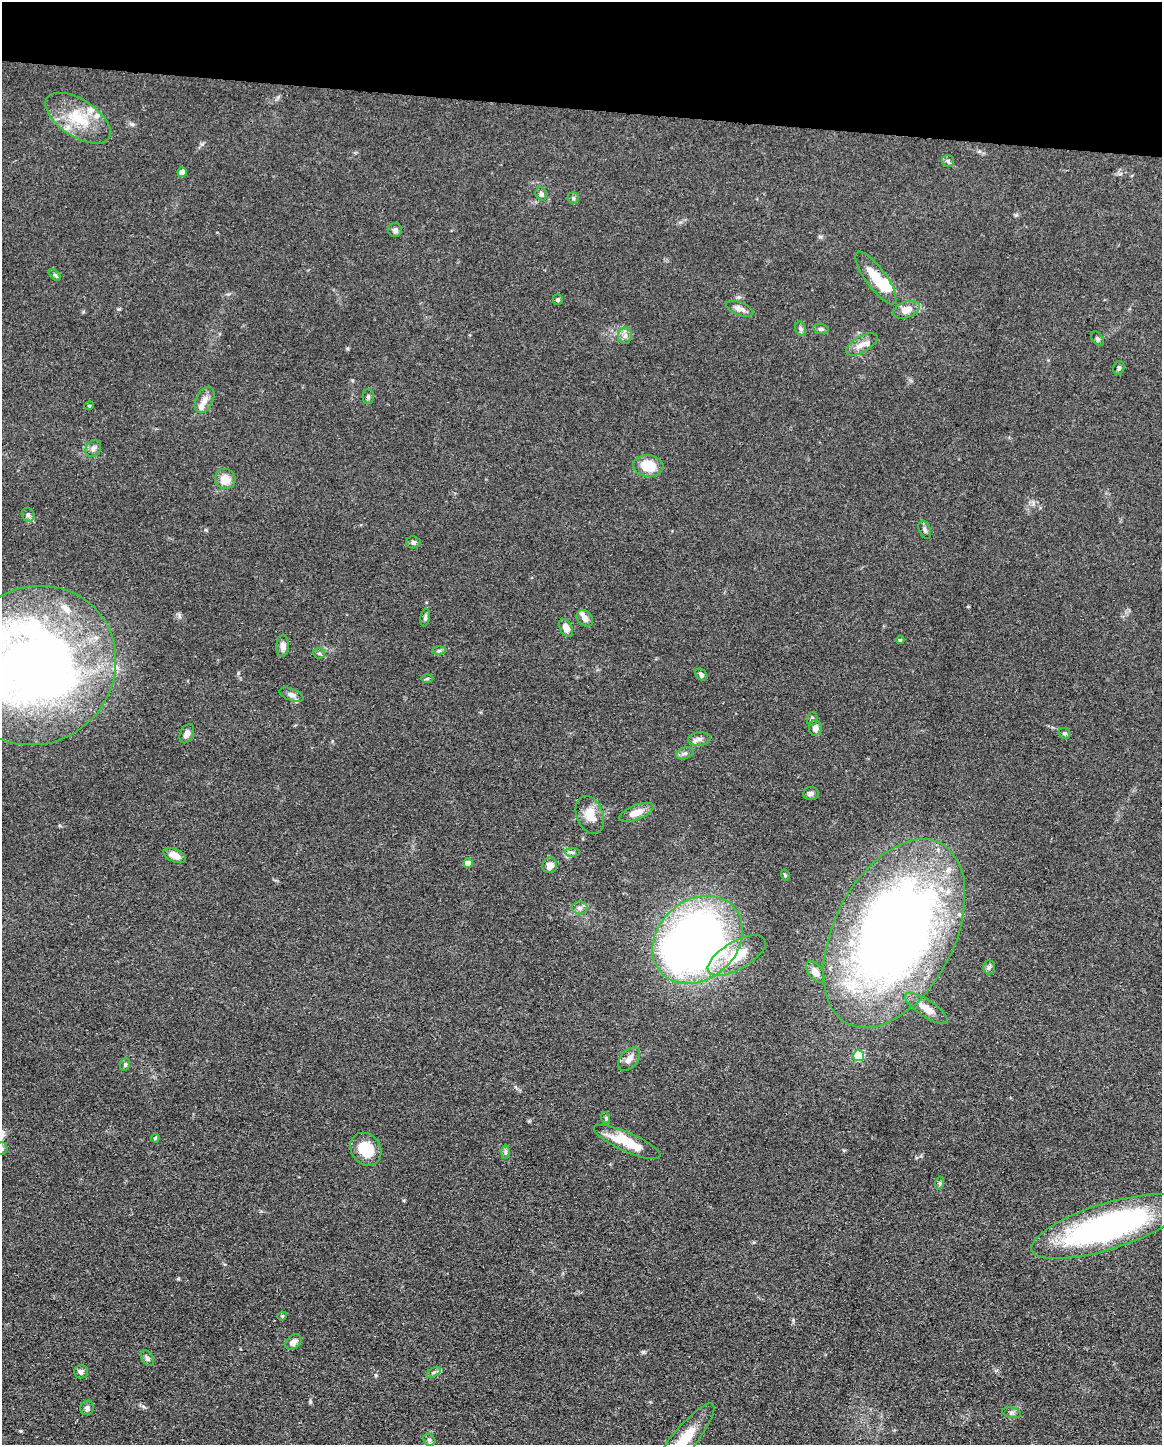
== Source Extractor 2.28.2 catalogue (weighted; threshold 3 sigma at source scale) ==
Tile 2 of 4 x 3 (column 2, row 1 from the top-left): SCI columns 1161-2320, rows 3110-4552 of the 4640 x 4662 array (HDU 1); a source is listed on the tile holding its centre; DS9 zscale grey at full resolution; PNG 1164 x 1447 px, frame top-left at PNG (2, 2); each listed source drawn as its Kron ellipse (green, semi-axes under 4 px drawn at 4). Shown black and unused: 7% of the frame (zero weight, under 3 of 4 exposures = <1% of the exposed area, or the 3 px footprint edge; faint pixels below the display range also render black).
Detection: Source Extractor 2.28.2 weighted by HDU 2 'WHT'; one run over the whole footprint, this tile lists its part. Background 0.0779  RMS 0.006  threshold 0.0271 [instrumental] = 3 sigma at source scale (4.5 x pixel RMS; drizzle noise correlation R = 1.50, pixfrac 1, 0.05/0.05 arcsec/px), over >= 5 px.
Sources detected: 88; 3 inside a brighter object's white glare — neither listed nor drawn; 7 inside a brighter listed object's ellipse — not listed separately; the other 78 listed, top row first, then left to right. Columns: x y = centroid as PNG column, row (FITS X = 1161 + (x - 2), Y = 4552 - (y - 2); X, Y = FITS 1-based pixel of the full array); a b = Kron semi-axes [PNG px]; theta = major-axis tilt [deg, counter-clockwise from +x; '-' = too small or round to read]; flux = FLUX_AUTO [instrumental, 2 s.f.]
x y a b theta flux
78 118 37 18 -33 24
948 161 6 6 - 1.4
182 172 5 4 - 5.7
541 194 7 5 -62 1.6
573 198 6 5 - 1.1
395 230 7 7 - 1.8
55 275 7 4 -45 1.1
876 278 32 10 -54 15
558 299 5 5 - 1.2
740 309 14 6 -21 3.3
906 310 14 8 21 7.2
801 329 7 5 -73 1.4
821 329 8 5 -9 1.3
625 336 8 6 85 2.4
1097 338 8 5 -52 1.3
862 344 17 8 29 5.2
1119 368 7 5 73 1.5
368 397 7 5 -90 1.3
205 400 14 8 64 4.2
89 406 5 3 - 0.51
93 448 9 7 55 2.1
648 466 15 11 -6 14
225 479 10 10 - 7.5
28 515 7 6 - 1.7
925 530 9 5 -68 1.8
413 542 7 6 - 1.6
425 618 9 4 81 1.2
585 618 9 7 -48 3.4
566 628 10 6 -63 4.8
900 640 4 4 - 0.75
283 646 11 6 87 3.2
439 651 6 4 2 1
319 653 6 5 - 1.2
36 665 82 77 41 500
701 675 7 5 -41 1.6
427 679 6 4 2 0.9
291 695 12 6 -21 2.7
812 719 7 5 76 1.2
815 728 7 6 - 4
1065 733 6 5 - 1.1
187 734 10 6 65 2.8
699 739 11 7 5 2.7
685 753 9 5 17 1.8
811 794 8 6 5 2
636 812 18 7 22 7.1
590 815 19 13 -68 9.5
572 852 8 4 -2 1.4
174 855 12 6 -23 5.8
468 863 5 4 - 7
550 865 8 7 - 4.2
785 875 5 3 - 0.69
580 908 8 6 0 2
894 933 102 60 63 570
698 940 49 39 42 370
737 955 32 14 30 21
989 967 7 6 - 1.5
815 972 12 7 -53 3.6
926 1008 25 8 -34 7.4
859 1056 5 5 - 42
629 1059 14 8 48 4
125 1064 6 5 - 1
606 1118 6 3 -71 0.8
155 1138 4 3 - 0.62
627 1142 36 9 -24 18
2 1149 6 5 - 1.2
366 1149 17 14 -52 17
505 1152 7 4 89 1.2
940 1183 6 4 72 0.9
1108 1226 80 23 17 170
282 1316 5 4 - 0.75
293 1342 9 6 40 3.5
147 1358 8 5 -57 1.6
81 1372 7 7 - 1.9
434 1372 7 4 31 1.4
87 1408 7 6 - 1.7
1012 1413 9 5 -13 1.6
429 1440 7 5 -48 1.3
683 1441 47 12 51 24
Overlapping masked pixels (flux is a lower limit): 1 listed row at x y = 876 278
Isophote crosses this tile's border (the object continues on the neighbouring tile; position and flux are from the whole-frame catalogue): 3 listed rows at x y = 36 665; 2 1149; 683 1441
Unlisted compact peaks at least as high as the median listed source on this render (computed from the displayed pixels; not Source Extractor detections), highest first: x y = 21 1431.